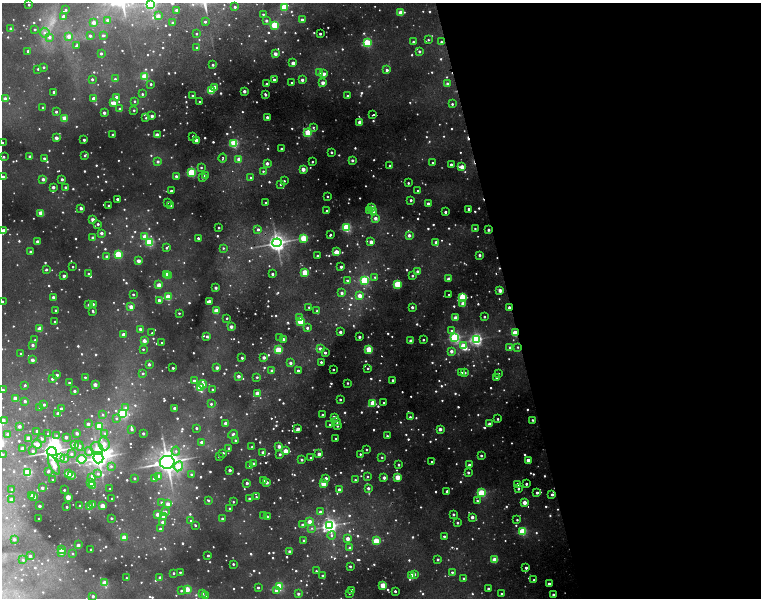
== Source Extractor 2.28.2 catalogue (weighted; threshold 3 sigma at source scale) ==
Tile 8 of 4 x 4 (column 4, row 2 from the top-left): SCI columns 4553-6069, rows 2514-3704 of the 6624 x 5249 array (HDU 1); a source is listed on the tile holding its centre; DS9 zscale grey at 2 x 2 block average (1 PNG px = mean of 2 x 2 image px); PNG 763 x 600 px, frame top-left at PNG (2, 3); each listed source drawn as its Kron ellipse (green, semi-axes under 4 px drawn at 4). Shown black and unused: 33% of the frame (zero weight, under 2 of 5 exposures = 10% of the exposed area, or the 3 px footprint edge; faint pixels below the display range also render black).
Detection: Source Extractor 2.28.2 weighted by HDU 2 'WHT'; one run over the whole footprint, this tile lists its part. Background 0.17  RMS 0.017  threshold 0.0756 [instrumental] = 3 sigma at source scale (4.5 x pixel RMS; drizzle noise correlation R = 1.50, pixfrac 1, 0.05/0.05 arcsec/px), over >= 5 px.
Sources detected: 1119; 61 too faint to see at this stretch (2 x 2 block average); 2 inside a brighter object's white glare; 9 cosmic-ray / hot-pixel residue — neither listed nor drawn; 4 coinciding with a brighter row at this scale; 8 inside a brighter listed object's ellipse — not listed separately; of the other 1035, all 500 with FLUX_AUTO >= 5.67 (the completeness limit of this list) listed and drawn (535 fainter detections not listed), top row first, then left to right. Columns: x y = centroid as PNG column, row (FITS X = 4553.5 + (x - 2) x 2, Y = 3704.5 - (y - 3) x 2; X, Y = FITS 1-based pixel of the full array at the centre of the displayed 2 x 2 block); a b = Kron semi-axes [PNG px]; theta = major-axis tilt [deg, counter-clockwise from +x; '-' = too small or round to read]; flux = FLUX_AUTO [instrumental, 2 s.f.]
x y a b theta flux
150 4 3 3 - 460
29 5 2 2 - 8.2
235 7 2 2 - 13
284 7 3 3 - 180
66 10 2 2 - 7.9
176 10 2 2 - 16
401 12 2 2 - 86
263 14 2 2 - 5.9
158 16 3 2 - 26
63 17 3 2 - 22
107 20 2 2 - 16
302 20 2 2 - 20
266 21 2 2 - 13
94 22 2 2 - 40
205 22 2 2 - 8.9
173 23 2 2 - 22
275 25 3 3 - 200
10 28 3 2 - 9.6
35 29 3 2 - 6.1
44 33 5 5 - 17
196 34 2 2 - 5.9
320 34 2 2 - 12
103 35 3 2 - 8.2
69 36 3 3 - 33
90 36 3 2 - 11
49 37 4 4 - 17
428 40 3 3 - 5.8
413 42 2 2 - 8.4
441 42 3 2 - 11
367 43 3 3 - 330
76 46 3 2 - 13
197 47 2 2 - 6.7
28 51 2 2 - 10
419 51 2 2 - 13
101 53 2 2 - 11
275 54 2 2 - 37
293 63 2 2 - 47
213 65 2 2 - 8.9
44 67 2 2 - 9.7
38 69 2 2 - 6.3
387 70 2 2 - 17
320 72 3 3 - 12
324 74 2 2 - 31
145 76 3 3 - 180
92 79 2 2 - 11
115 79 3 3 - 7.2
274 80 2 2 - 12
302 80 2 2 - 20
292 83 2 2 - 8.8
323 83 2 2 - 39
151 84 2 2 - 7.9
266 84 2 2 - 12
447 84 2 2 - 18
214 87 2 2 - 60
211 91 3 3 - 210
244 91 2 2 - 23
54 92 2 2 - 23
142 94 2 2 - 7.4
265 94 2 2 - 11
192 96 2 2 - 6
347 96 2 2 - 8.6
116 97 2 2 - 19
94 98 3 2 - 25
5 99 2 2 - 42
134 101 3 3 - 5.8
200 102 2 2 - 6.3
113 103 3 2 - 59
452 104 2 2 - 8.6
43 108 3 2 - 6.6
120 109 2 2 - 18
134 110 2 2 - 6.1
56 112 2 2 - 11
104 113 2 2 - 21
373 115 3 2 - 6.3
152 116 2 2 - 24
267 117 2 2 - 21
65 118 3 3 - 74
146 118 2 2 - 6.7
360 122 2 2 - 93
313 127 3 3 - 6.3
308 133 3 3 - 290
113 135 2 2 - 20
157 135 3 2 - 48
193 136 2 2 - 7.7
56 138 2 2 - 36
84 140 2 2 - 15
197 141 2 2 - 77
2 142 2 2 - 7.8
234 143 3 3 - 350
281 149 2 2 - 8.1
331 152 2 2 - 10
85 155 3 2 - 8.5
4 157 2 2 - 6.1
30 157 2 2 - 22
44 158 2 2 - 12
223 158 4 2 - 7
239 159 2 2 - 58
352 160 2 2 - 14
158 161 3 3 - 14
312 162 2 2 - 5.8
267 163 2 2 - 24
433 163 2 2 - 9.1
451 164 2 2 - 20
390 166 2 2 - 20
201 167 2 2 - 6.1
462 167 3 3 - 76
303 169 2 2 - 49
263 171 3 3 - 6.2
191 172 3 3 - 380
205 175 2 2 - 28
176 176 2 2 - 18
3 177 2 2 - 19
202 178 2 2 - 6.5
251 178 3 2 - 8.2
43 179 2 2 - 22
62 179 2 2 - 13
284 181 2 2 - 8.4
408 183 2 2 - 7.6
280 184 2 2 - 9
53 187 2 2 - 24
65 187 2 2 - 14
418 190 2 2 - 7.6
171 191 2 2 - 13
327 196 2 2 - 7
117 199 2 2 - 16
411 200 2 2 - 13
167 202 2 2 - 7.1
266 203 2 2 - 11
428 204 2 2 - 32
171 205 3 2 - 7
108 206 2 2 - 11
372 207 2 2 - 53
81 208 2 2 - 24
469 209 2 2 - 19
369 210 3 3 - 8.6
327 211 2 2 - 8.7
373 212 3 3 - 6.5
445 212 2 2 - 14
41 213 3 2 - 93
375 218 3 2 - 30
93 219 2 2 - 37
98 224 2 2 - 9
219 227 2 2 - 7.8
346 228 3 3 - 440
258 229 2 2 - 15
475 229 3 2 - 7.1
3 230 3 2 - 25
488 230 2 2 - 18
101 233 2 2 - 21
330 235 3 2 - 7.2
409 235 2 2 - 23
145 236 3 2 - 83
93 238 2 2 - 30
198 238 2 2 - 11
304 238 3 3 - 210
38 242 2 2 - 34
149 242 3 3 - 360
371 242 2 2 - 49
436 242 2 2 - 18
277 243 4 4 - 2000
167 248 3 2 - 8.6
223 248 3 3 - 6.1
30 252 2 2 - 11
336 252 2 2 - 100
118 254 3 3 - 230
479 255 2 2 - 14
317 256 2 2 - 11
107 257 2 2 - 29
138 261 2 2 - 44
73 267 2 2 - 5.7
341 267 2 2 - 18
46 269 2 2 - 11
417 271 2 2 - 24
305 272 3 2 - 160
88 274 2 2 - 7.1
166 274 2 2 - 29
272 274 2 2 - 16
64 276 2 2 - 22
168 276 2 2 - 24
412 276 2 2 - 7.2
375 277 3 3 - 5.8
448 279 2 2 - 26
347 280 3 2 - 8.8
364 280 3 3 - 370
397 284 3 3 - 200
159 285 2 2 - 76
216 288 2 2 - 17
500 290 2 2 - 45
342 293 2 2 - 16
133 294 2 2 - 7.7
449 295 2 2 - 6.1
360 296 2 2 - 55
53 297 2 2 - 16
168 297 3 3 - 150
462 298 3 3 - 160
2 301 2 2 - 6.7
159 301 3 2 - 28
209 301 2 2 - 34
93 304 2 2 - 5.9
463 304 3 2 - 73
88 305 3 2 - 6.2
131 307 3 2 - 44
309 307 2 2 - 6
412 307 2 2 - 17
509 308 2 2 - 30
56 310 2 2 - 8.7
93 311 3 2 - 7.5
216 311 3 2 - 100
317 311 3 2 - 5.8
179 313 2 2 - 5.8
484 317 2 2 - 7.7
227 318 2 2 - 6.9
299 318 2 2 - 16
456 318 2 2 - 64
301 321 3 3 - 230
55 322 2 2 - 7.4
231 327 2 2 - 30
307 328 2 2 - 12
39 329 3 2 - 72
140 329 2 2 - 16
452 331 3 3 - 14
340 332 2 2 - 20
152 333 2 2 - 8.4
515 333 3 2 - 160
123 334 2 2 - 26
207 336 3 2 - 10
280 337 3 2 - 6.7
359 337 2 2 - 18
455 338 3 3 - 610
283 339 2 2 - 18
476 339 3 3 - 940
35 340 2 2 - 6
144 340 3 2 - 32
423 340 2 2 - 7.1
411 341 2 2 - 54
162 343 2 2 - 6.7
33 345 2 2 - 17
463 346 3 2 - 110
518 347 3 3 - 6
320 348 2 2 - 18
510 348 3 2 - 24
143 349 2 2 - 6.2
369 349 3 3 - 200
278 350 3 3 - 210
451 351 2 2 - 28
325 353 2 2 - 11
21 354 2 2 - 7.1
264 357 2 2 - 25
242 358 2 2 - 11
32 360 2 2 - 35
321 362 2 2 - 8.9
290 363 2 2 - 18
149 364 2 2 - 16
173 368 2 2 - 11
217 368 2 2 - 25
368 368 2 2 - 7.1
333 369 2 2 - 6.2
298 370 2 2 - 15
272 371 2 2 - 36
143 373 2 2 - 8
462 373 2 2 - 9
465 373 2 2 - 12
498 374 2 2 - 10
57 375 2 2 - 17
238 376 2 2 - 27
85 377 2 2 - 6.4
257 377 2 2 - 7.2
496 377 2 2 - 10
52 379 2 2 - 11
393 380 2 2 - 8.9
194 381 2 2 - 22
69 383 2 2 - 6.2
348 383 2 2 - 6.5
203 384 4 3 - 44
25 385 2 2 - 6.2
95 385 2 2 - 37
200 388 3 3 - 260
212 389 2 2 - 8.7
3 390 2 2 - 9.1
74 391 2 2 - 14
257 393 2 2 - 64
15 398 2 2 - 33
340 399 2 2 - 7.7
25 401 2 2 - 12
373 403 3 3 - 110
384 403 2 2 - 6.1
44 404 2 2 - 12
211 404 2 2 - 9
40 407 2 2 - 7.4
126 408 4 3 - 20
175 408 2 2 - 42
61 409 2 2 - 19
58 413 2 2 - 20
123 413 3 3 - 360
103 415 3 3 - 6.1
322 415 2 2 - 13
334 417 4 2 - 21
410 417 2 2 - 9.3
116 418 4 4 - 7.7
498 419 2 2 - 6.8
3 420 3 2 - 34
532 420 2 2 - 6.8
337 422 2 2 - 10
225 423 2 2 - 35
88 424 2 2 - 21
489 424 2 2 - 43
330 425 2 2 - 6.8
19 426 2 2 - 23
99 426 3 3 - 180
337 426 2 2 - 9.7
196 428 2 2 - 11
132 429 2 2 - 15
298 429 2 2 - 44
440 429 2 2 - 26
37 431 2 2 - 16
77 433 2 2 - 20
105 433 4 4 - 7.7
143 433 2 2 - 14
8 434 3 3 - 13
48 434 3 3 - 7.4
233 434 5 3 - 12
56 435 4 3 - 5.7
387 436 2 2 - 6.7
66 437 2 2 - 20
28 438 2 2 - 46
42 439 4 3 - 9.4
336 439 2 2 - 9.1
235 440 2 2 - 9.1
201 442 2 2 - 23
37 444 5 4 - 46
104 444 6 5 - 52
74 445 3 2 - 48
79 446 5 3 - 14
279 446 2 2 - 36
252 447 2 2 - 7.8
22 448 2 2 - 18
97 448 6 6 - 54
229 448 2 2 - 10
366 449 2 2 - 7
33 451 2 2 - 14
52 451 5 4 - 2600
89 451 4 4 - 18
176 451 4 4 - 11
285 451 2 2 - 91
263 452 2 2 - 22
223 453 2 2 - 9.7
2 454 2 2 - 6.1
71 454 3 3 - 12
280 454 2 2 - 12
319 454 2 2 - 31
360 454 2 2 - 6.6
481 455 2 2 - 9
219 457 2 2 - 5.8
382 457 2 2 - 6.2
61 458 4 3 - 13
98 458 6 5 - 2300
311 458 2 2 - 6.1
65 459 3 3 - 12
82 459 4 3 - 210
302 460 2 2 - 11
528 460 2 2 - 60
167 462 7 6 - 3500
432 462 2 2 - 7.1
254 463 2 2 - 9.6
54 465 10 3 -64 73
250 465 3 2 - 13
399 465 2 2 - 10
469 465 2 2 - 17
111 466 4 4 - 11
178 466 5 4 - 77
230 470 2 2 - 20
48 471 2 2 - 9.7
28 472 3 3 - 270
468 472 2 2 - 13
68 474 3 2 - 88
98 474 4 4 - 12
191 474 2 2 - 9.8
72 475 2 2 - 19
159 476 3 3 - 23
92 477 3 3 - 19
367 477 3 2 - 5.7
384 477 2 2 - 28
398 477 3 2 - 120
134 478 2 2 - 8.1
326 478 2 2 - 19
154 479 3 3 - 9.3
53 480 2 2 - 6
355 480 2 2 - 7.3
264 481 2 2 - 18
266 482 2 2 - 31
90 483 3 2 - 85
247 483 2 2 - 17
323 483 3 2 - 110
518 484 2 2 - 22
526 484 2 2 - 11
92 485 3 3 - 86
42 488 2 2 - 19
368 488 2 2 - 18
12 489 2 2 - 7.3
110 489 2 2 - 9.1
339 489 2 2 - 24
518 489 2 2 - 9.1
64 490 2 2 - 7.3
447 491 2 2 - 20
481 493 3 3 - 350
537 493 2 2 - 16
552 494 2 2 - 16
32 496 2 2 - 30
34 497 2 2 - 27
68 497 2 2 - 76
256 497 2 2 - 5.8
249 498 2 2 - 8.7
11 499 2 2 - 24
112 499 2 2 - 7.9
208 500 3 2 - 10
477 501 3 3 - 7.2
162 502 2 2 - 14
233 502 2 2 - 6
524 502 2 2 - 63
93 504 3 2 - 12
168 504 2 2 - 44
39 506 2 2 - 20
80 506 2 2 - 16
102 506 2 2 - 71
67 507 2 2 - 6.1
90 507 2 2 - 54
230 508 2 2 - 8.2
165 511 3 3 - 7.7
320 512 2 2 - 23
157 514 2 2 - 28
453 514 2 2 - 12
264 515 2 2 - 9.4
163 516 2 2 - 20
267 517 2 2 - 18
472 517 2 2 - 25
111 518 2 2 - 6.2
39 519 2 2 - 16
222 519 2 2 - 7.7
191 520 2 2 - 9.1
517 520 2 2 - 6.2
163 522 2 2 - 26
310 522 2 2 - 56
457 523 2 2 - 10
195 525 2 2 - 7.8
303 525 3 2 - 23
329 526 4 4 - 1400
312 528 4 3 - 6.2
160 529 2 2 - 15
523 531 3 3 - 290
331 535 4 3 - 10
444 536 2 2 - 9.4
124 537 2 2 - 64
14 539 2 2 - 15
348 539 2 2 - 47
304 541 2 2 - 20
376 541 3 3 - 150
78 545 3 2 - 20
350 548 2 2 - 33
91 549 2 2 - 7.6
61 550 2 2 - 48
290 552 2 2 - 37
61 553 3 2 - 17
73 553 3 3 - 6.9
208 555 2 2 - 8.6
30 556 2 2 - 9.2
438 559 2 2 - 12
23 560 2 2 - 6.3
495 560 3 3 - 120
233 564 2 2 - 9.2
350 566 2 2 - 7.5
526 568 2 2 - 15
316 571 2 2 - 5.7
180 572 2 2 - 6.1
452 572 2 2 - 8.6
174 573 2 2 - 6.6
414 574 3 2 - 11
322 575 2 2 - 7.2
412 576 3 2 - 89
160 577 2 2 - 15
126 578 2 2 - 6.9
464 579 3 2 - 12
534 580 2 2 - 9.7
105 583 3 3 - 110
549 584 2 2 - 32
383 585 3 2 - 150
258 587 2 2 - 7.8
279 587 3 3 - 310
187 589 3 3 - 79
488 589 2 2 - 16
276 590 3 3 - 19
352 590 2 2 - 15
181 591 3 3 - 7.5
395 591 2 2 - 11
202 593 3 2 - 12
349 593 2 2 - 5.8
501 593 2 2 - 5.7
298 594 2 2 - 15
553 595 2 2 - 22
93 596 3 2 - 12
205 596 2 2 - 19
Overlapping masked pixels (flux is a lower limit): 3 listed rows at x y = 462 167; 509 308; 515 333
Isophote crosses this tile's border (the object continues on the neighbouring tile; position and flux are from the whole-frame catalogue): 9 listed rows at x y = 150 4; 2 142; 3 177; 3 230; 2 301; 3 420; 2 454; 349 593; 93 596